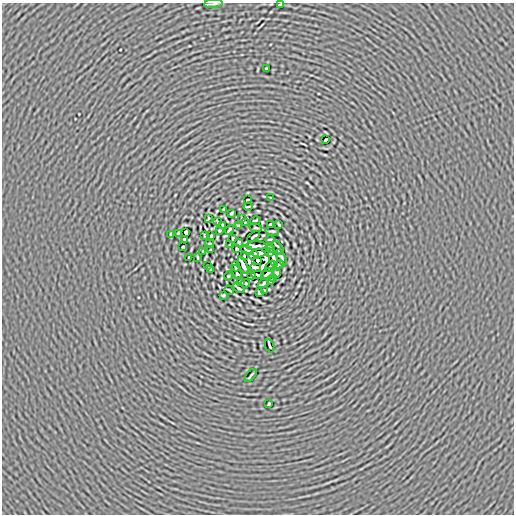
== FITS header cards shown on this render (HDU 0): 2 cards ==
NAXIS1  =                  512
NAXIS2  =                  512

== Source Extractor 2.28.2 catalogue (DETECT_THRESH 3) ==
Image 512 x 512 px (HDU 0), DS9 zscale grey, 1 PNG px = 1 image px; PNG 516 x 516 px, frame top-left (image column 1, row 512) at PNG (2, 3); each listed source drawn as its Kron ellipse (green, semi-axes under 4 px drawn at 4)
Background -4.97e-05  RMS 0.0051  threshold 0.0154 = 3 sigma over >= 5 px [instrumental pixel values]
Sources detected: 80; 3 with non-positive FLUX_AUTO (blend fragments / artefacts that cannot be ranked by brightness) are neither listed nor drawn; the other 77 listed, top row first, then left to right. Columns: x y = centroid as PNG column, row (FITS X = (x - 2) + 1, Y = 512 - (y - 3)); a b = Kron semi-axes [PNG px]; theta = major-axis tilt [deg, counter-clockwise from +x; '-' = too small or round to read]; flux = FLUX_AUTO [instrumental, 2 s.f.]
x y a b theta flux
213 4 9 2 5 0.72
280 4 4 2 - 0.36
266 69 3 2 - 0.37
326 140 4 2 - 0.58
271 198 3 2 - 0.19
248 200 3 2 - 0.4
248 207 4 2 - 0.34
224 209 4 2 - 0.3
231 213 3 2 - 0.4
208 218 4 2 - 0.26
242 219 3 2 - 0.25
255 221 5 2 - 0.45
218 222 3 2 - 0.21
245 223 3 3 - 0.24
223 225 4 2 - 0.37
270 225 3 2 - 0.53
279 225 4 2 - 0.34
238 226 3 2 - 0.37
256 228 6 2 -9 0.34
229 230 5 2 - 0.39
220 231 3 3 - 0.31
272 231 7 2 -7 0.48
186 232 4 3 - 0.48
178 233 3 2 - 0.32
170 234 4 2 - 0.35
205 235 3 2 - 0.28
211 236 3 2 - 0.32
254 237 7 2 35 0.43
233 238 4 2 - 0.42
185 239 3 2 - 0.38
270 239 5 2 - 0.41
239 242 3 3 - 0.36
209 244 4 2 - 0.3
230 245 4 2 - 0.29
256 246 10 3 2 0.64
183 247 3 3 - 0.5
278 248 8 2 -57 0.51
237 249 3 2 - 0.36
270 249 3 2 - 0.22
210 250 3 2 - 0.29
247 250 6 3 -24 0.059
203 251 2 2 - 0.2
259 253 7 3 -4 0.48
269 253 3 2 - 0.32
254 255 5 3 - 0.15
244 256 4 2 - 0.37
198 257 3 2 - 0.3
189 258 3 2 - 0.3
273 258 9 3 -77 0.49
281 258 9 3 -62 0.38
258 260 3 3 - 3.2
279 264 5 2 - 0.52
243 265 9 3 -65 1.3
208 266 3 2 - 0.22
236 266 5 3 - 0.55
270 266 6 2 54 0.61
255 268 6 3 -10 0.61
210 269 3 2 - 0.23
237 272 8 3 -65 0.13
277 273 4 3 - 0.47
267 274 7 2 43 0.85
252 275 3 2 - 0.24
258 275 6 3 -8 0.46
228 276 4 3 - 0.25
274 278 3 2 - 0.25
270 281 3 2 - 0.36
241 282 3 2 - 0.31
245 283 4 3 - 0.3
263 283 6 2 33 0.58
239 288 6 2 -30 0.64
229 290 5 2 - 0.46
265 290 4 2 - 0.25
259 292 3 2 - 0.46
223 295 3 2 - 0.3
270 346 7 2 -69 0.53
251 375 7 2 51 0.49
269 404 3 2 - 0.35
At the frame edge (FLAGS 8, measured only in part): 2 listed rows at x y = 213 4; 280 4
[3 non-positive-flux detections neither listed nor drawn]